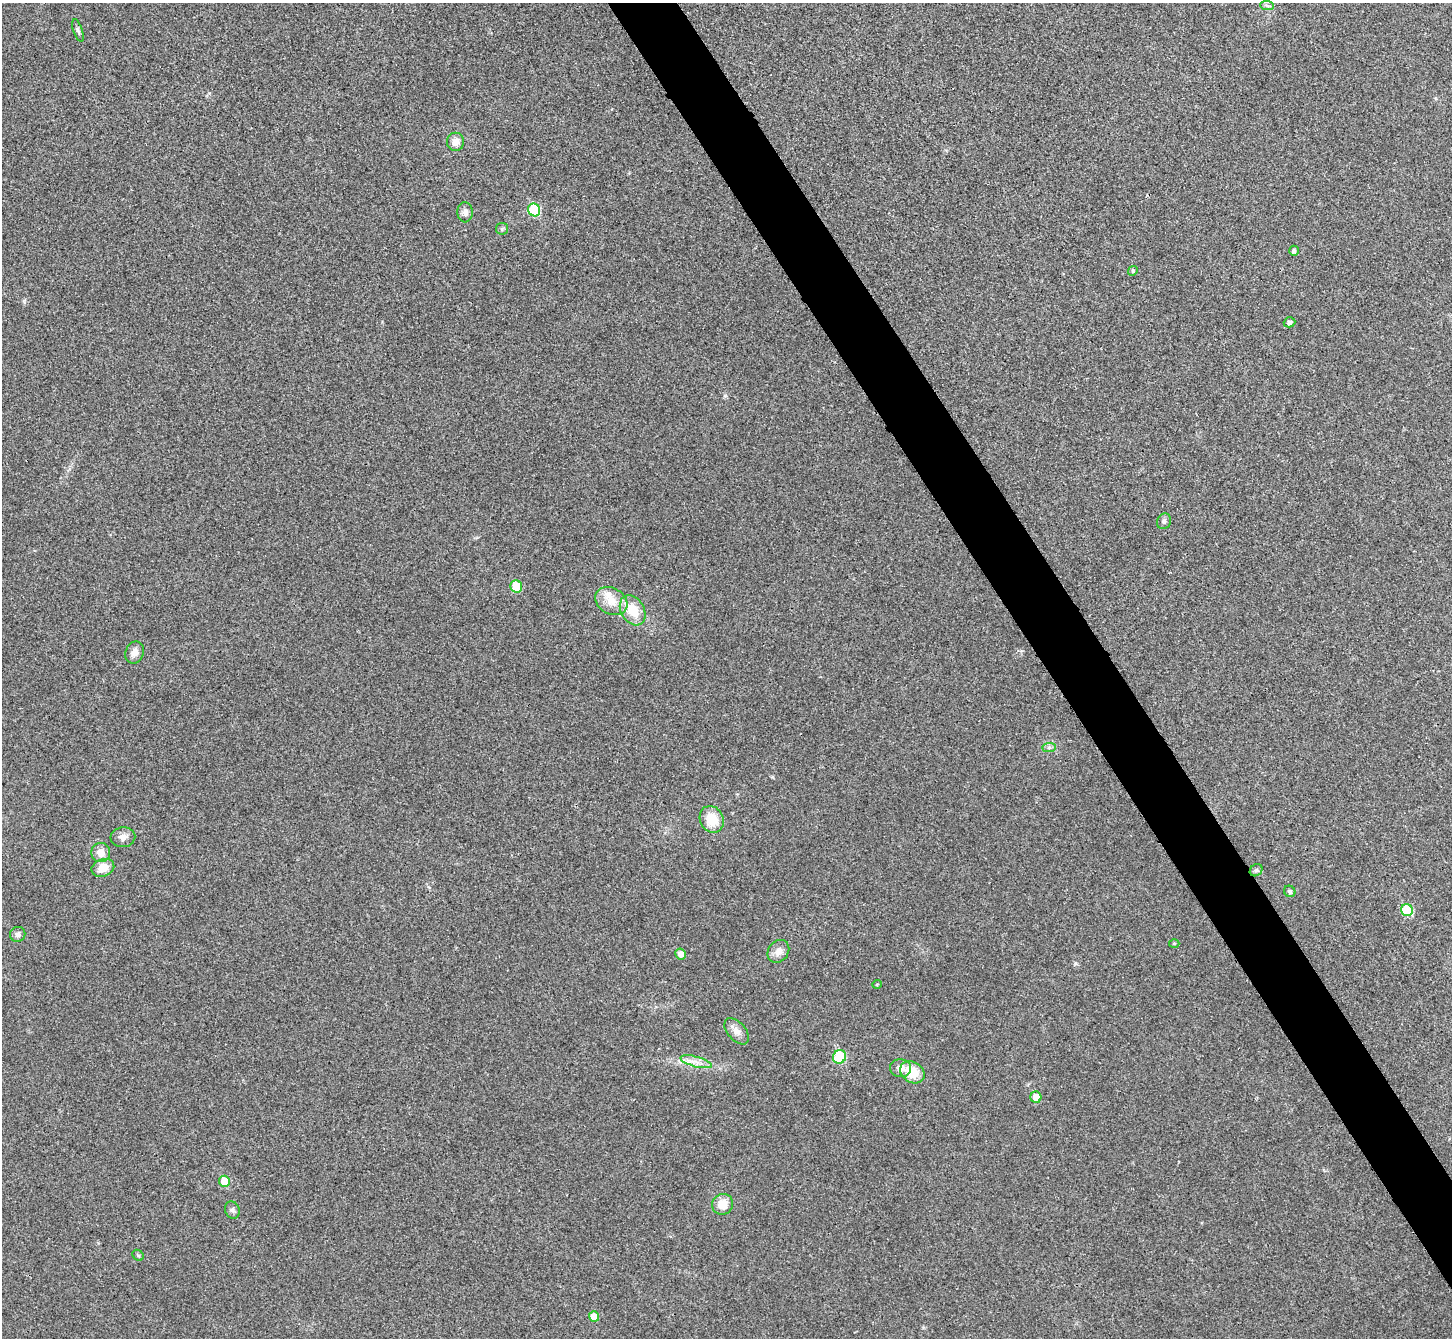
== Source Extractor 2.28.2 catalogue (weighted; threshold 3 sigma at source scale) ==
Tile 6 of 4 x 4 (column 2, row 2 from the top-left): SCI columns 1457-2906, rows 2836-4171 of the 5814 x 5807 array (HDU 1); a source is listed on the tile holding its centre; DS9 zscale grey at full resolution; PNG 1454 x 1340 px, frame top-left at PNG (2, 3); each listed source drawn as its Kron ellipse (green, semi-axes under 4 px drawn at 4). Shown black and unused: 4% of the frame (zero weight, under 3 of 4 exposures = <1% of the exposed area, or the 3 px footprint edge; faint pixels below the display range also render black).
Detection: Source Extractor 2.28.2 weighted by HDU 2 'WHT'; one run over the whole footprint, this tile lists its part. Background 0.0326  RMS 0.0062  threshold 0.0279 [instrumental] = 3 sigma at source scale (4.5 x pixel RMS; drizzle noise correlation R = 1.50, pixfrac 1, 0.05/0.05 arcsec/px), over >= 5 px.
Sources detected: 39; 1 inside a brighter listed object's ellipse — not listed separately; the other 38 listed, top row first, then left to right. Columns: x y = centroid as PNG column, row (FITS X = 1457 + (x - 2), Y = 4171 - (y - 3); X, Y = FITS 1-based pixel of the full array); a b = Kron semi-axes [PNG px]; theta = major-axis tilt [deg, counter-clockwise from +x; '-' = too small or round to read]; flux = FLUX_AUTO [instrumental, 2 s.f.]
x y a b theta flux
1267 5 7 4 -4 1.3
78 30 12 4 -71 1.4
455 142 9 8 - 5
534 210 6 6 - 34
465 212 10 7 -87 3.1
502 229 6 5 - 1.1
1294 251 5 5 - 1.7
1133 271 5 4 - 0.81
1289 322 6 5 - 1.9
1164 521 8 6 64 1.9
516 586 6 6 - 15
611 601 17 13 -30 9.1
633 610 16 11 -60 15
134 653 11 9 69 4.3
1049 747 7 4 1 1.3
712 819 14 11 -63 13
123 837 12 10 4 3.6
101 852 9 9 - 6.2
103 868 12 8 20 8.7
1256 870 7 5 42 1.1
1290 891 6 5 - 1.2
1407 910 6 5 - 24
18 934 8 7 - 2.2
1174 943 5 3 - 0.63
778 951 12 10 52 4.5
680 954 5 5 - 4.6
877 984 5 3 - 0.5
737 1031 15 9 -49 4.3
839 1057 7 6 - 31
696 1062 16 5 -15 4.4
901 1068 10 9 - 4.6
912 1072 13 10 -35 14
1036 1097 5 5 - 7.4
225 1181 5 5 - 15
722 1204 11 10 - 8.6
232 1210 9 7 -71 1.8
138 1255 6 5 - 0.93
594 1317 5 5 - 7.7
Unlisted compact peaks at least as high as the median listed source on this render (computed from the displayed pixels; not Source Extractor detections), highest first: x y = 1075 963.